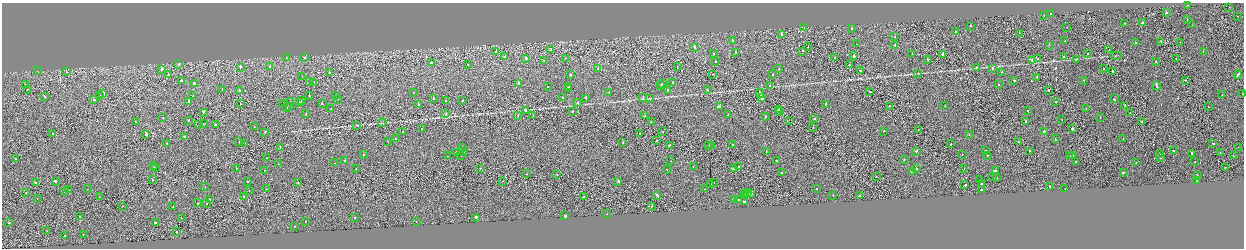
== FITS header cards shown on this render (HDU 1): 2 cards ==
NAXIS1  =                 2484
NAXIS2  =                  492

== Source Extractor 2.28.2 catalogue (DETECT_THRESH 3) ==
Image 2484 x 492 px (HDU 1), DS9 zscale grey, zoomed out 1/2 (1 PNG px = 2 x 2 image px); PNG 1246 x 250 px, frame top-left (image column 1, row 491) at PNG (2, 3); each listed source drawn as its Kron ellipse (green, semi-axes under 4 px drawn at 4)
Background -7.25e-04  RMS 0.063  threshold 0.189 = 3 sigma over >= 5 px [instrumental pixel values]
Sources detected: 361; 36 cannot appear on this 1/2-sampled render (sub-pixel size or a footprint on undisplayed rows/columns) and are neither listed nor drawn; the other 325 listed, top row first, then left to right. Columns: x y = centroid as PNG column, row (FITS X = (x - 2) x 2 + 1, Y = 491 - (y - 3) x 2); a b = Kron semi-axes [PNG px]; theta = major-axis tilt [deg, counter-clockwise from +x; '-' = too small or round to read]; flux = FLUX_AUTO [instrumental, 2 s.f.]
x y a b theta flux
1188 5 2 2 - 26
1229 7 2 1 - 13
1166 12 2 2 - 110
1051 14 2 2 - 42
1044 15 2 2 - 14
1237 16 2 2 - 27
1188 20 2 1 - 14
1125 23 2 2 - 35
1142 23 3 2 - 130
1192 25 2 1 - 22
970 26 2 2 - 43
804 27 2 1 - 27
1066 27 2 1 - 13
852 29 2 2 - 24
956 32 2 2 - 44
1019 33 2 1 - 18
782 35 2 2 - 110
895 37 2 2 - 25
732 40 2 2 - 59
1065 41 2 2 - 33
1161 41 2 2 - 71
1180 42 2 1 - 20
1135 43 2 2 - 78
856 44 2 2 - 43
895 45 2 2 - 36
1049 45 2 2 - 34
695 47 2 2 - 91
808 47 2 1 - 34
551 50 2 1 - 24
1109 50 2 1 - 14
496 51 2 2 - 260
803 51 2 2 - 51
736 52 2 2 - 39
1203 52 2 1 - 16
1087 53 2 2 - 27
713 54 2 2 - 31
912 54 2 2 - 27
943 54 2 2 - 220
505 56 3 2 - 120
854 56 2 2 - 120
1116 56 6 1 0 8.5
1063 57 2 2 - 44
286 58 2 2 - 13
305 58 2 2 - 63
525 58 2 2 - 490
565 58 2 1 - 21
835 58 2 1 - 58
1176 58 2 1 - 20
928 59 2 1 - 23
1037 59 2 2 - 17
1076 59 2 2 - 24
1032 60 2 2 - 50
544 61 2 1 - 25
1156 61 2 2 - 130
715 62 2 2 - 25
431 63 2 2 - 220
468 64 2 2 - 36
179 65 2 2 - 51
849 65 2 1 - 28
240 67 3 2 - 110
270 67 2 2 - 53
677 67 2 1 - 21
976 68 2 2 - 57
162 69 2 2 - 210
598 69 2 2 - 94
779 69 2 1 - 44
992 69 2 2 - 110
1104 69 2 2 - 33
37 71 2 2 - 7.5
860 71 2 1 - 30
66 72 2 2 - 25
1001 72 2 1 - 45
1112 72 2 2 - 190
330 73 2 1 - 39
918 73 2 2 - 19
168 74 2 1 - 62
712 74 2 2 - 27
570 75 2 2 - 180
773 75 2 2 - 71
1238 75 4 1 - 220
302 76 2 2 - 33
1037 77 2 1 - 100
1014 80 3 1 - 55
1084 80 2 1 - 21
1185 80 2 2 - 83
181 81 2 2 - 220
309 81 2 1 - 39
313 82 2 1 - 92
673 82 2 2 - 66
518 83 2 2 - 65
663 83 2 2 - 40
194 84 3 2 - 110
998 84 2 2 - 45
25 85 2 1 - 32
770 85 2 1 - 31
660 86 2 2 - 350
1156 86 4 2 - 180
547 87 2 1 - 35
569 87 2 2 - 37
27 89 2 1 - 33
568 89 2 2 - 92
707 89 2 2 - 48
222 90 2 2 - 46
240 90 2 2 - 69
667 90 2 2 - 19
1048 90 2 2 - 85
870 91 2 1 - 35
609 92 2 2 - 30
413 93 2 1 - 20
760 93 5 1 - 390
103 94 2 2 - 260
1222 94 2 1 - 9.8
1242 94 2 1 - 17
335 95 2 2 - 110
99 96 2 2 - 32
193 96 2 2 - 40
309 96 2 2 - 320
45 97 2 2 - 64
562 97 2 2 - 24
643 97 2 2 - 30
761 97 4 2 - 430
433 98 2 1 - 74
586 98 2 1 - 96
338 99 2 2 - 17
650 99 3 2 - 6.9
1114 99 2 2 - 90
93 100 2 2 - 100
301 100 2 1 - 26
445 100 2 1 - 13
463 100 2 2 - 91
290 101 2 2 - 24
1055 101 2 1 - 100
188 102 2 2 - 150
299 103 2 2 - 280
578 103 2 2 - 59
240 104 2 2 - 48
283 104 2 1 - 25
322 104 2 2 - 71
825 104 2 2 - 130
419 105 2 1 - 49
1125 105 2 2 - 29
290 106 2 2 - 250
719 106 4 2 - 220
890 106 2 1 - 78
945 106 2 2 - 31
287 107 2 2 - 29
1208 107 2 1 - 16
331 109 2 2 - 30
779 109 3 2 - 170
1086 109 2 1 - 39
1028 110 2 1 - 91
525 111 2 2 - 170
573 111 2 2 - 63
203 112 2 2 - 48
780 112 2 1 - 240
446 113 2 2 - 51
1130 113 2 1 - 30
306 114 2 2 - 33
533 115 2 1 - 42
728 115 3 2 - 130
518 116 2 1 - 29
645 116 2 2 - 23
766 117 2 2 - 78
1100 117 2 1 - 22
163 118 2 2 - 17
815 119 2 2 - 28
789 120 2 1 - 29
1062 120 2 1 - 27
189 121 2 1 - 37
1026 121 2 2 - 81
1142 121 2 2 - 60
135 122 2 2 - 22
651 122 2 2 - 20
382 123 4 1 - 4.9
203 124 2 1 - 18
215 124 2 2 - 230
199 125 2 1 - 52
357 125 3 3 - 6.1
254 127 2 2 - 30
813 127 2 1 - 23
422 129 2 2 - 98
918 129 2 1 - 19
1072 129 2 2 - 330
403 131 2 1 - 27
884 131 2 2 - 66
1044 131 3 2 - 140
265 132 2 2 - 32
662 132 2 1 - 57
639 133 2 2 - 21
52 134 2 1 - 25
146 134 3 2 - 140
969 134 2 1 - 27
185 137 2 2 - 31
1123 138 2 1 - 41
395 139 2 2 - 46
1056 139 2 2 - 20
239 141 2 1 - 14
388 141 2 2 - 16
657 141 2 1 - 16
623 142 2 1 - 58
1019 142 2 1 - 57
167 143 2 2 - 43
245 143 2 1 - 24
1213 143 2 2 - 850
733 144 2 2 - 57
951 144 2 2 - 93
669 145 2 2 - 85
709 145 2 1 - 36
711 145 2 2 - 77
280 147 2 1 - 19
462 147 2 2 - 19
1238 147 2 2 - 19
986 150 2 2 - 24
766 151 2 2 - 56
916 151 2 2 - 74
1030 151 2 2 - 59
1173 151 2 2 - 92
456 152 2 2 - 51
463 152 2 2 - 86
1220 152 2 1 - 47
1159 153 2 1 - 82
363 154 2 2 - 76
962 154 2 2 - 32
1191 154 3 2 - 110
448 156 2 1 - 98
461 156 2 2 - 13
987 156 2 2 - 27
1070 156 2 2 - 110
1073 156 2 1 - 56
1233 156 2 1 - 14
266 158 2 1 - 21
1161 158 2 1 - 36
15 159 2 2 - 39
904 159 2 2 - 73
776 160 2 2 - 71
345 161 2 2 - 27
671 161 2 2 - 37
1076 161 2 2 - 53
1195 162 2 2 - 36
334 163 2 1 - 17
1136 163 2 1 - 21
278 164 2 1 - 14
153 166 2 2 - 17
693 166 2 1 - 22
156 167 2 1 - 23
738 167 2 2 - 60
237 168 2 2 - 39
480 168 2 1 - 30
733 168 2 1 - 50
916 168 2 2 - 60
1225 168 2 1 - 20
356 169 2 2 - 26
667 169 2 2 - 28
964 169 2 1 - 15
264 171 2 2 - 36
912 171 3 2 - 150
995 171 3 2 - 500
1123 172 2 2 - 84
782 173 2 2 - 180
527 174 2 2 - 36
557 174 2 2 - 38
1197 175 3 2 - 190
876 176 2 1 - 22
992 177 2 2 - 22
997 178 2 2 - 25
152 180 2 2 - 30
979 180 2 1 - 58
55 181 3 2 - 110
247 181 2 1 - 33
503 181 2 1 - 24
618 181 2 2 - 310
1197 181 2 1 - 47
713 182 2 1 - 19
36 183 3 2 - 250
298 183 2 1 - 40
711 184 2 2 - 24
981 184 2 2 - 100
965 185 2 2 - 78
1050 186 2 2 - 69
205 187 2 2 - 30
87 189 2 1 - 18
266 189 2 1 - 26
704 189 2 2 - 33
816 189 2 2 - 22
1065 189 2 2 - 23
68 190 2 2 - 98
249 190 2 1 - 18
981 190 2 2 - 930
64 192 2 2 - 120
747 192 2 2 - 68
26 193 2 1 - 31
744 193 2 1 - 86
751 194 3 2 - 130
657 195 3 2 - 110
745 195 2 2 - 340
833 195 2 2 - 22
99 196 2 1 - 28
244 196 2 2 - 32
859 196 2 2 - 830
583 197 2 2 - 210
37 198 2 1 - 14
209 199 2 2 - 36
734 200 2 2 - 48
738 200 2 2 - 51
744 201 3 2 - 150
198 203 2 2 - 70
207 204 2 2 - 18
122 206 2 1 - 18
651 206 2 1 - 37
173 207 2 2 - 44
607 214 2 2 - 30
80 216 2 1 - 37
565 216 2 2 - 190
354 217 2 2 - 30
476 217 3 2 - 330
181 218 2 1 - 25
305 221 2 1 - 19
416 221 2 1 - 28
9 223 2 1 - 49
156 223 3 2 - 230
295 226 2 2 - 24
46 230 2 1 - 100
176 232 2 2 - 55
83 234 2 2 - 34
64 236 2 2 - 68
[36 sub-pixel or undisplayed-footprint detections neither listed nor drawn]